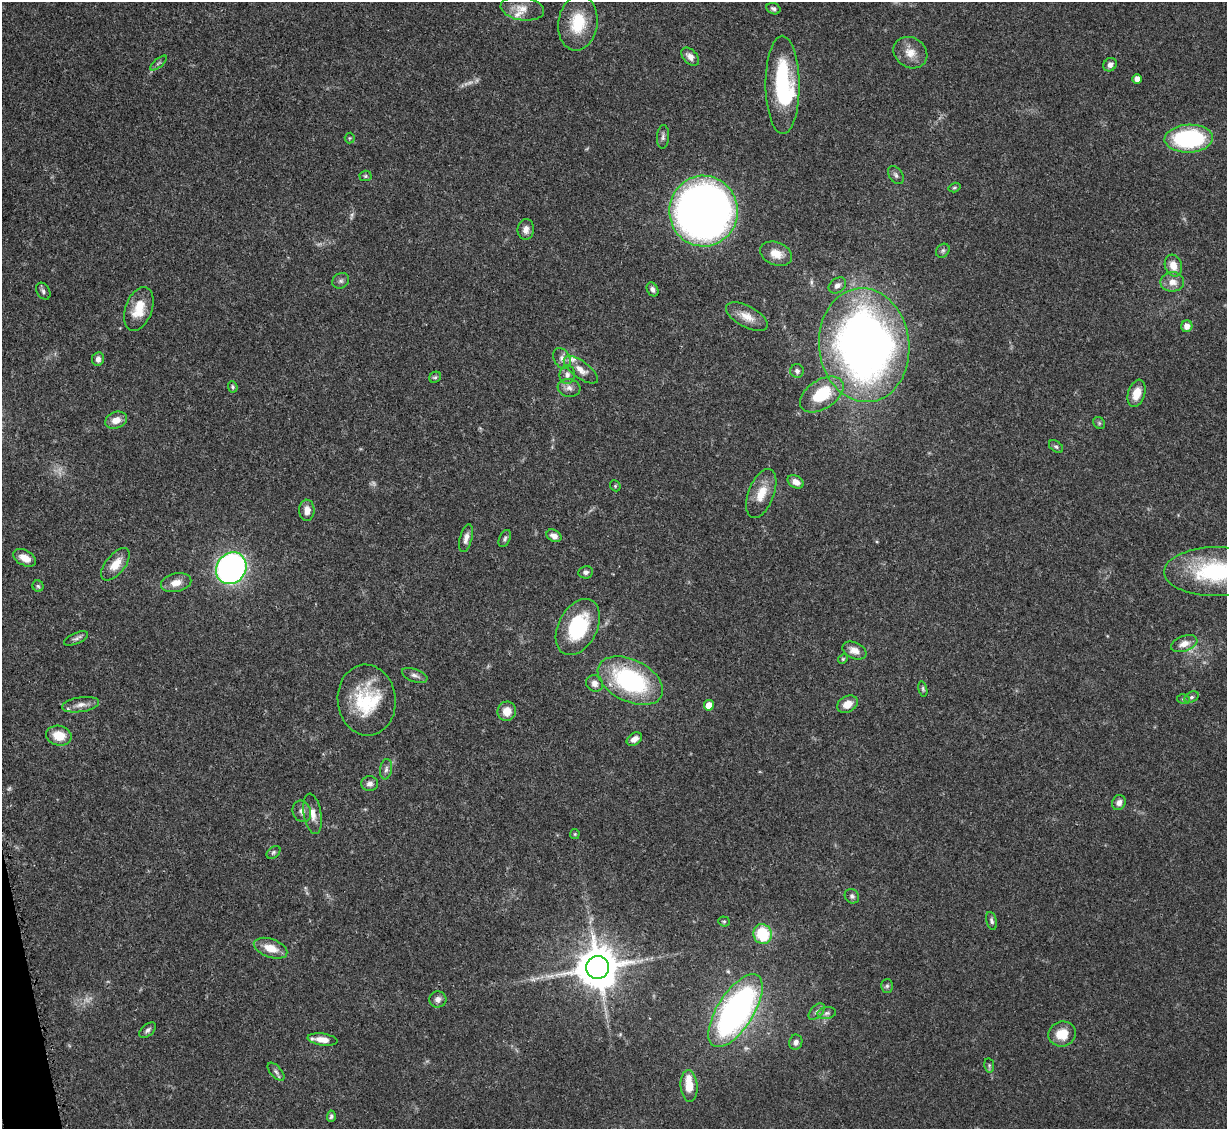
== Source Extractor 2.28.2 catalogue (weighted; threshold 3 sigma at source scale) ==
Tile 7 of 4 x 4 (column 3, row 2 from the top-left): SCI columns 2505-3729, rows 2508-3634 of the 4995 x 5067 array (HDU 1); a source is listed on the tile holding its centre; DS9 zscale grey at full resolution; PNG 1229 x 1131 px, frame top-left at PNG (2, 2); each listed source drawn as its Kron ellipse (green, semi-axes under 4 px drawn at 4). Shown black and unused: <1% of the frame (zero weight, under 3 of 5 exposures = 4% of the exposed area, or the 3 px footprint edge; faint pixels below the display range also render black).
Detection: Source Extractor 2.28.2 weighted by HDU 2 'WHT'; one run over the whole footprint, this tile lists its part. Background 0.0699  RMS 0.0033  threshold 0.0151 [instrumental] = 3 sigma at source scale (4.5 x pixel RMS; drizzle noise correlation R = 1.50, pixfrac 1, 0.05/0.05 arcsec/px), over >= 5 px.
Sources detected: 111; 5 too faint to see at this stretch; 1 inside a brighter object's white glare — neither listed nor drawn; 5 inside a brighter listed object's ellipse — not listed separately; the other 100 listed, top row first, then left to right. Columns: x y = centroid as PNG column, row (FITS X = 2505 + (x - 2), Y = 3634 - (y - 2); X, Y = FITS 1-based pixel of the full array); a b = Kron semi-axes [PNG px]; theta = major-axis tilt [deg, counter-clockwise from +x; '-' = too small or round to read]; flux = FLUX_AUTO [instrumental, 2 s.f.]
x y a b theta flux
522 8 22 11 -9 4.6
773 9 7 5 -23 0.83
578 23 28 19 82 13
910 53 17 15 -33 4.4
690 57 11 7 -46 2.2
158 63 10 3 40 0.63
1110 65 7 6 - 1.5
1137 79 5 4 - 2.4
783 85 49 17 -90 31
663 137 12 6 86 1.1
350 138 5 5 - 0.41
1189 139 24 14 3 40
896 175 10 6 -56 1
366 176 6 5 - 0.61
954 188 6 4 18 0.49
703 211 35 34 - 270
526 229 10 8 83 2
943 251 7 6 - 0.81
776 254 16 11 -21 4.3
1173 266 11 8 -72 4
341 281 9 7 34 1
1172 282 12 9 -1 3.2
837 285 9 7 36 1.6
652 289 7 5 -62 1.1
43 291 9 6 -56 0.92
139 309 23 13 69 7.4
747 317 23 10 -28 4.2
1187 326 6 5 - 2.6
864 345 57 45 -83 250
562 358 11 8 -61 1.6
98 359 7 6 - 1.3
581 370 20 8 -36 3
797 371 7 6 - 1.1
567 375 9 7 82 1.5
435 377 6 5 - 0.61
233 387 6 4 -66 0.65
569 388 11 9 -7 1.8
1137 393 14 8 73 5
822 394 24 14 33 15
116 420 11 8 22 3.3
1099 423 6 5 - 0.54
1056 447 8 5 -36 0.67
796 482 8 6 -29 2.5
615 486 6 5 - 0.47
761 493 26 12 69 6.3
307 510 10 7 90 2.7
554 536 8 5 -29 1.8
466 538 14 6 76 1.9
505 539 9 5 66 0.81
25 558 12 7 -28 3.4
115 564 19 9 51 5.2
231 568 16 14 55 130
586 572 7 6 - 1.1
1216 572 51 24 0 35
176 583 15 9 12 3.5
38 586 5 5 - 0.57
578 627 30 19 63 23
76 638 13 5 23 1.1
1184 644 14 7 19 2.8
854 650 12 8 -23 2.9
843 659 5 4 - 0.44
415 675 13 6 -21 1.4
630 681 35 21 -26 44
595 683 9 8 - 2.1
923 689 8 4 -77 0.57
1191 697 7 5 26 0.7
1183 699 6 5 - 0.58
367 700 35 29 -84 20
847 704 11 8 29 3.8
81 705 18 7 9 2.4
709 705 5 5 - 4.7
507 711 10 9 - 3.8
59 736 13 10 -12 5.9
634 739 8 6 35 2.2
386 769 10 6 81 1.1
370 784 8 7 - 1.3
1119 803 8 6 59 1.7
302 811 11 9 -65 1.9
313 814 20 8 -80 3.2
575 834 5 5 - 0.36
273 852 8 5 40 0.68
852 896 8 6 -44 0.98
724 921 6 5 - 0.49
991 921 9 5 -76 0.86
763 934 10 9 - 17
271 948 17 9 -19 5.2
598 967 11 11 - 1300
887 986 7 6 - 0.74
438 999 8 8 - 1.5
735 1011 41 18 58 120
817 1012 10 6 46 1.2
827 1013 9 6 10 1.1
148 1030 10 5 41 1
1062 1034 14 12 17 6.4
322 1040 15 6 -7 3.8
796 1042 7 6 - 1.5
989 1065 7 5 -80 0.56
276 1072 11 5 -48 0.95
689 1086 16 8 -85 5.6
331 1116 5 4 - 0.72
Isophote crosses this tile's border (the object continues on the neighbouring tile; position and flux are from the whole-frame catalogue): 1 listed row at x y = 1216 572